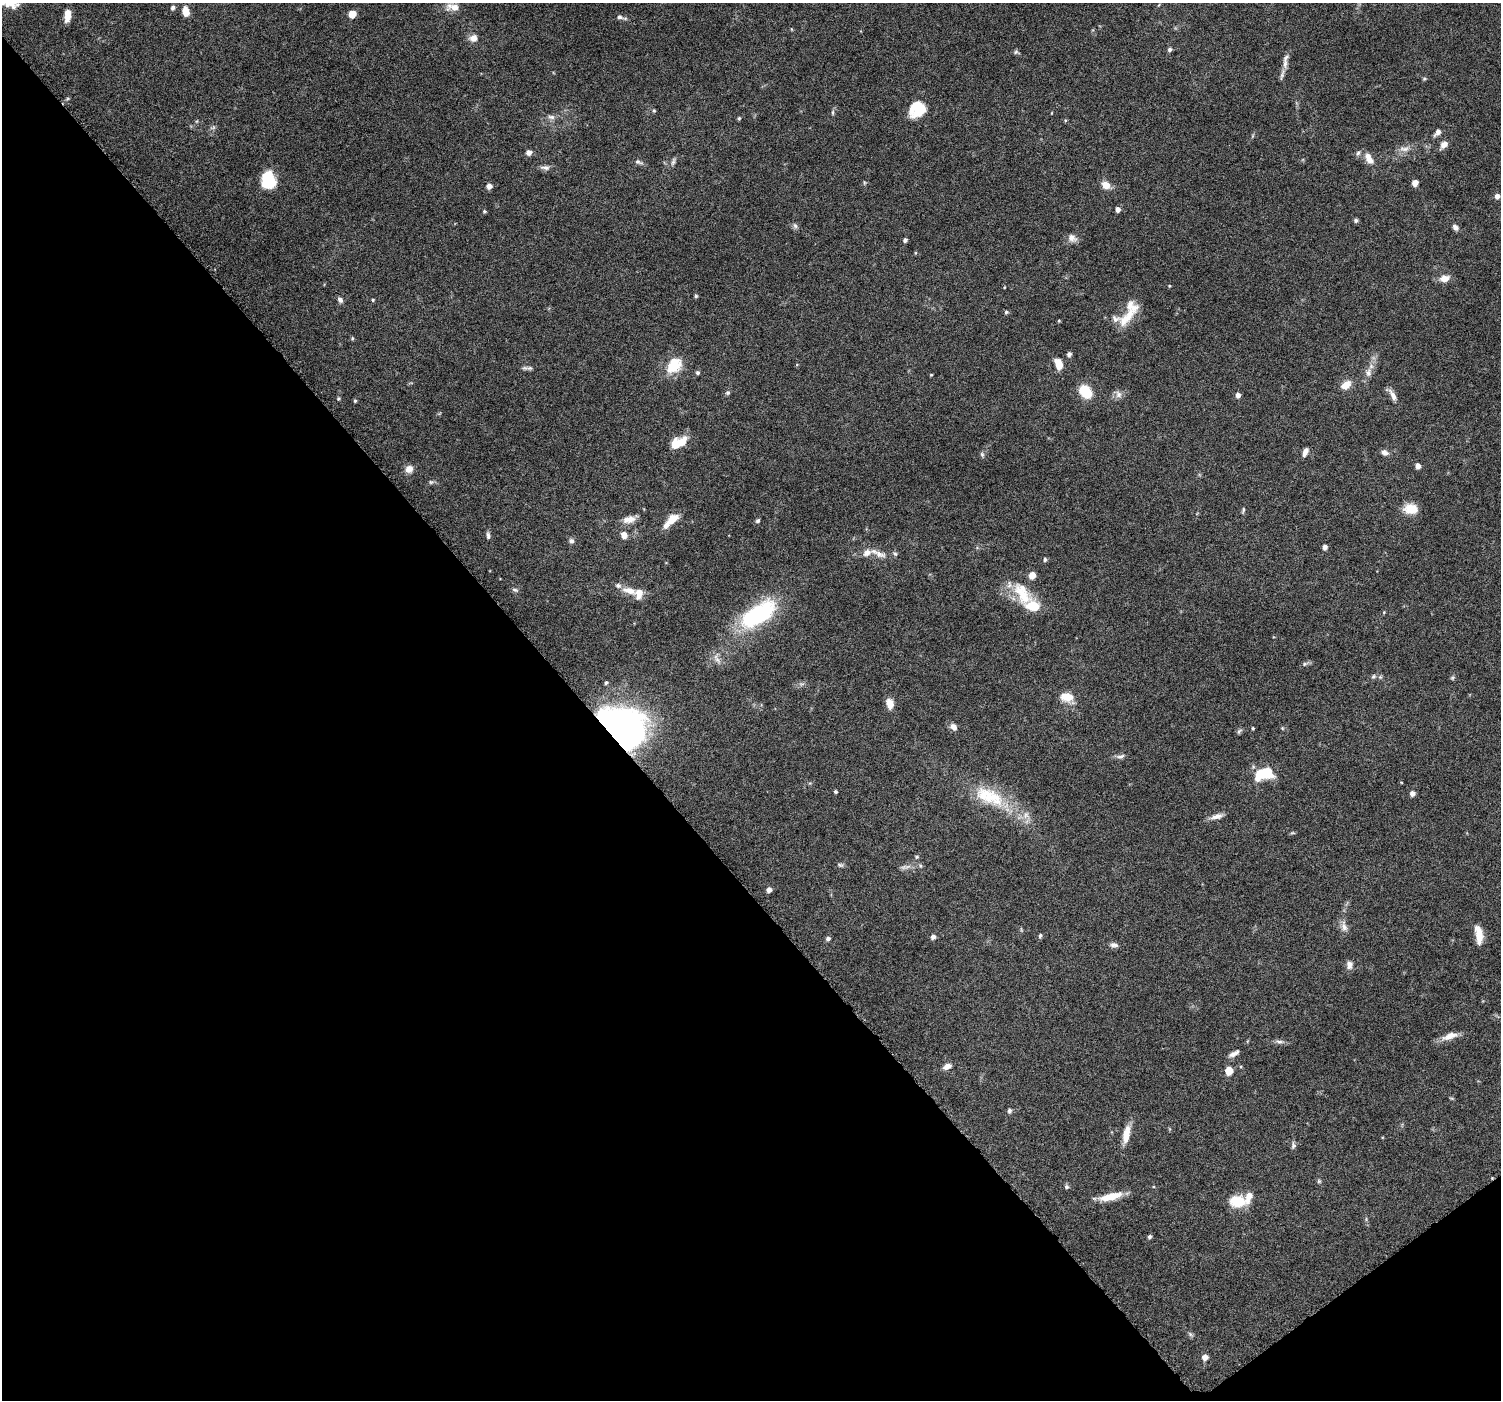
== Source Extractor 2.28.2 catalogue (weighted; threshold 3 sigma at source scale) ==
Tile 14 of 4 x 4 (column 2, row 4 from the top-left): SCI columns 1513-3011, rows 220-1617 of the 6018 x 5967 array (HDU 1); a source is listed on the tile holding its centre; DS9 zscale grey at full resolution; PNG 1503 x 1402 px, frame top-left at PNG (2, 3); no overlay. Shown black and unused: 40% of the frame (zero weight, under 6 of 12 exposures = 1% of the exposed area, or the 3 px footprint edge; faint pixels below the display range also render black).
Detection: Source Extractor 2.28.2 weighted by HDU 2 'WHT'; one run over the whole footprint, this tile lists its part. Background 0.0622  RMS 0.0027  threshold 0.011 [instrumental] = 3 sigma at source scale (4.09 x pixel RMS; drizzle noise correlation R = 1.36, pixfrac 0.8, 0.0396/0.0396 arcsec/px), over >= 5 px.
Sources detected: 144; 1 inside a brighter object's white glare — not listed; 14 inside a brighter listed object's ellipse — not listed separately; the other 129 listed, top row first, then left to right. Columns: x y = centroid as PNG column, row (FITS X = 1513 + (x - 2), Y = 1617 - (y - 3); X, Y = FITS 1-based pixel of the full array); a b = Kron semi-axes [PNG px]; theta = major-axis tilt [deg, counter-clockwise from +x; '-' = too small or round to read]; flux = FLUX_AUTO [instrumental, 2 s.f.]
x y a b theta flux
8 4 9 8 - 1.3
453 7 19 10 -2 2.7
173 8 6 5 - 0.6
186 11 11 7 -80 2.4
352 14 5 5 - 5.1
67 15 11 5 85 3
619 17 8 6 -5 0.78
473 38 9 8 - 1.7
1170 49 6 5 - 0.6
1016 52 6 5 - 0.44
1285 63 15 6 89 1.4
1424 79 5 5 - 0.3
917 109 17 14 49 7.8
654 111 5 4 - 0.28
833 113 8 4 90 0.4
551 117 10 6 -8 0.93
739 118 4 4 - 0.32
1065 120 5 3 - 0.25
1438 132 7 5 51 1.4
1444 144 11 8 46 1.5
1404 149 15 6 -2 1.4
529 152 6 6 - 1.1
1369 158 15 8 -57 2.3
638 162 12 6 -20 0.73
673 162 11 5 74 0.66
545 168 13 6 -3 0.98
268 180 18 14 -81 8.1
1415 183 6 6 - 1.3
1106 185 10 8 -40 2.4
489 186 5 5 - 1.6
1497 196 5 5 - 1.2
1118 209 5 5 - 1.1
484 211 4 4 - 0.34
1356 220 6 5 - 0.45
795 226 8 6 -72 0.62
1455 227 8 6 -44 0.88
1072 238 11 9 -36 1.4
905 240 4 4 - 0.67
1444 278 11 8 13 2.2
1004 287 4 3 - 0.18
696 296 4 4 - 0.36
340 300 8 6 -51 0.78
373 300 4 4 - 0.28
1006 312 6 5 - 0.39
1127 317 33 11 51 5
352 338 5 4 - 0.33
1069 354 5 5 - 0.8
1059 364 10 6 -72 3.7
674 365 22 16 51 6.1
529 368 11 6 5 0.74
1368 372 13 8 82 1.6
698 373 5 5 - 0.49
931 375 4 3 - 0.22
1346 385 12 8 35 2.7
1086 392 11 8 -50 10
728 393 7 5 1 0.42
1118 394 11 8 -67 1.1
1238 395 5 5 - 1.1
1393 395 17 6 -62 1.5
338 399 6 4 89 0.33
355 401 5 4 - 0.35
681 442 19 10 51 3.5
1305 452 10 5 67 1.3
1385 453 8 6 -31 1.1
982 454 7 5 -69 0.47
1418 466 5 5 - 1.3
409 469 9 8 - 1.8
431 482 5 5 - 0.4
1411 509 16 11 -2 3.8
1243 510 8 4 72 0.39
629 519 17 9 12 2.1
673 519 16 9 38 3.3
758 521 6 5 - 0.46
488 535 10 5 -87 0.66
624 535 8 7 - 1.6
571 541 7 6 - 0.79
1325 547 4 4 - 1.1
878 553 28 8 -22 2.4
1045 559 5 5 - 0.52
515 590 8 5 -12 0.55
629 591 20 9 -15 2.8
1022 594 38 19 -60 8.4
1384 612 5 3 - 0.2
757 615 42 19 33 27
717 659 13 6 -51 1.2
1304 664 6 4 71 0.33
1373 676 7 5 45 0.49
1452 678 6 5 - 0.36
606 683 5 4 - 0.33
1067 697 14 10 -5 3.6
890 703 11 8 -74 2.2
953 727 9 7 -42 1.2
1253 728 4 3 - 0.26
1282 728 5 3 - 0.23
620 730 25 21 -34 230
1239 731 9 5 52 0.46
1121 756 11 6 16 0.81
1264 774 21 12 17 8.9
835 792 4 4 - 0.43
1412 793 5 5 - 1.2
989 796 47 21 -24 13
1217 816 16 6 16 1.5
1292 833 6 4 18 0.31
917 857 5 4 - 0.33
840 865 8 5 -15 0.51
904 867 9 5 23 0.72
769 890 5 4 - 1.4
1344 927 12 8 -56 1.4
1479 934 21 8 -82 3.4
1040 936 5 5 - 0.47
933 937 5 4 - 1.1
828 939 5 5 - 0.74
1114 945 10 6 -7 0.93
1349 965 10 8 84 1.3
1450 1036 24 8 18 2.4
1279 1042 12 4 -4 0.81
1234 1053 14 5 28 1.2
947 1066 11 6 25 1.3
1229 1071 6 5 - 5.1
1009 1111 6 5 - 0.57
1126 1134 22 8 80 3.4
1293 1145 8 7 - 0.62
1319 1181 6 5 - 0.37
1066 1187 6 6 - 0.52
1110 1196 27 8 14 5
1238 1201 19 13 -3 6.1
1150 1237 5 4 - 0.53
1190 1334 6 5 - 0.47
1205 1357 5 5 - 1.8
Overlapping masked pixels (flux is a lower limit): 1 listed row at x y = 620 730
Isophote crosses this tile's border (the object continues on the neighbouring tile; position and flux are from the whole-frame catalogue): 1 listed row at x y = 8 4